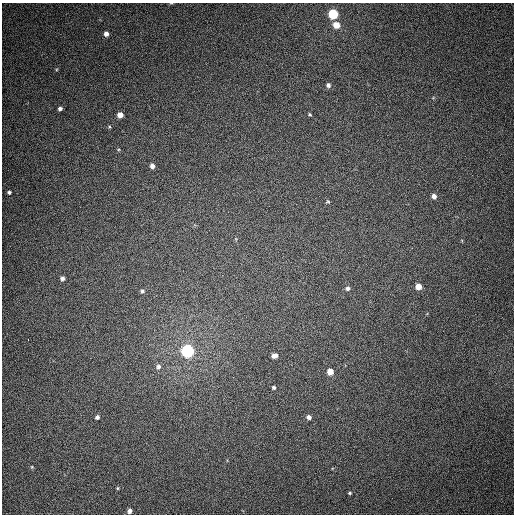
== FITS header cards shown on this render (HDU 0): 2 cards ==
NAXIS1  =                  512
NAXIS2  =                  512

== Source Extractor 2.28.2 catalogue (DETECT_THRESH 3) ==
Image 512 x 512 px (HDU 0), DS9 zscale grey, 1 PNG px = 1 image px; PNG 516 x 516 px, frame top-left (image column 1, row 512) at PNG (2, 3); no overlay
Background 369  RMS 8.8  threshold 26.3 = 3 sigma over >= 5 px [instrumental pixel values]
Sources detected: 28; all 28 listed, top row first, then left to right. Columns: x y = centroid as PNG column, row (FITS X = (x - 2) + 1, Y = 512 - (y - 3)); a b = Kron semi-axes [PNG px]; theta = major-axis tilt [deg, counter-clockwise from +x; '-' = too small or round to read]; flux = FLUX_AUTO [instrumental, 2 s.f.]
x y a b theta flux
171 3 6 3 18 540
333 14 5 5 - 43000
336 25 6 5 - 8100
106 34 5 4 - 2400
328 85 6 5 - 1600
60 109 4 3 - 1500
310 114 5 4 - 740
120 115 5 5 - 4400
152 166 5 5 - 2600
9 192 4 3 - 1100
434 196 5 5 - 3000
328 201 6 4 31 800
62 278 4 4 - 1600
418 287 5 5 - 6500
348 288 5 5 - 1700
142 291 5 5 - 1200
28 340 3 2 - 2600
188 351 6 6 - 130000
274 356 6 5 - 2800
158 367 7 7 - 2000
330 372 5 5 - 7200
274 387 4 4 - 990
97 417 5 4 - 1600
309 417 5 5 - 2200
32 467 5 4 - 660
118 488 4 4 - 620
350 493 4 3 - 650
130 511 5 5 - 2200
At the frame edge (FLAGS 8, measured only in part): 1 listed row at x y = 171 3